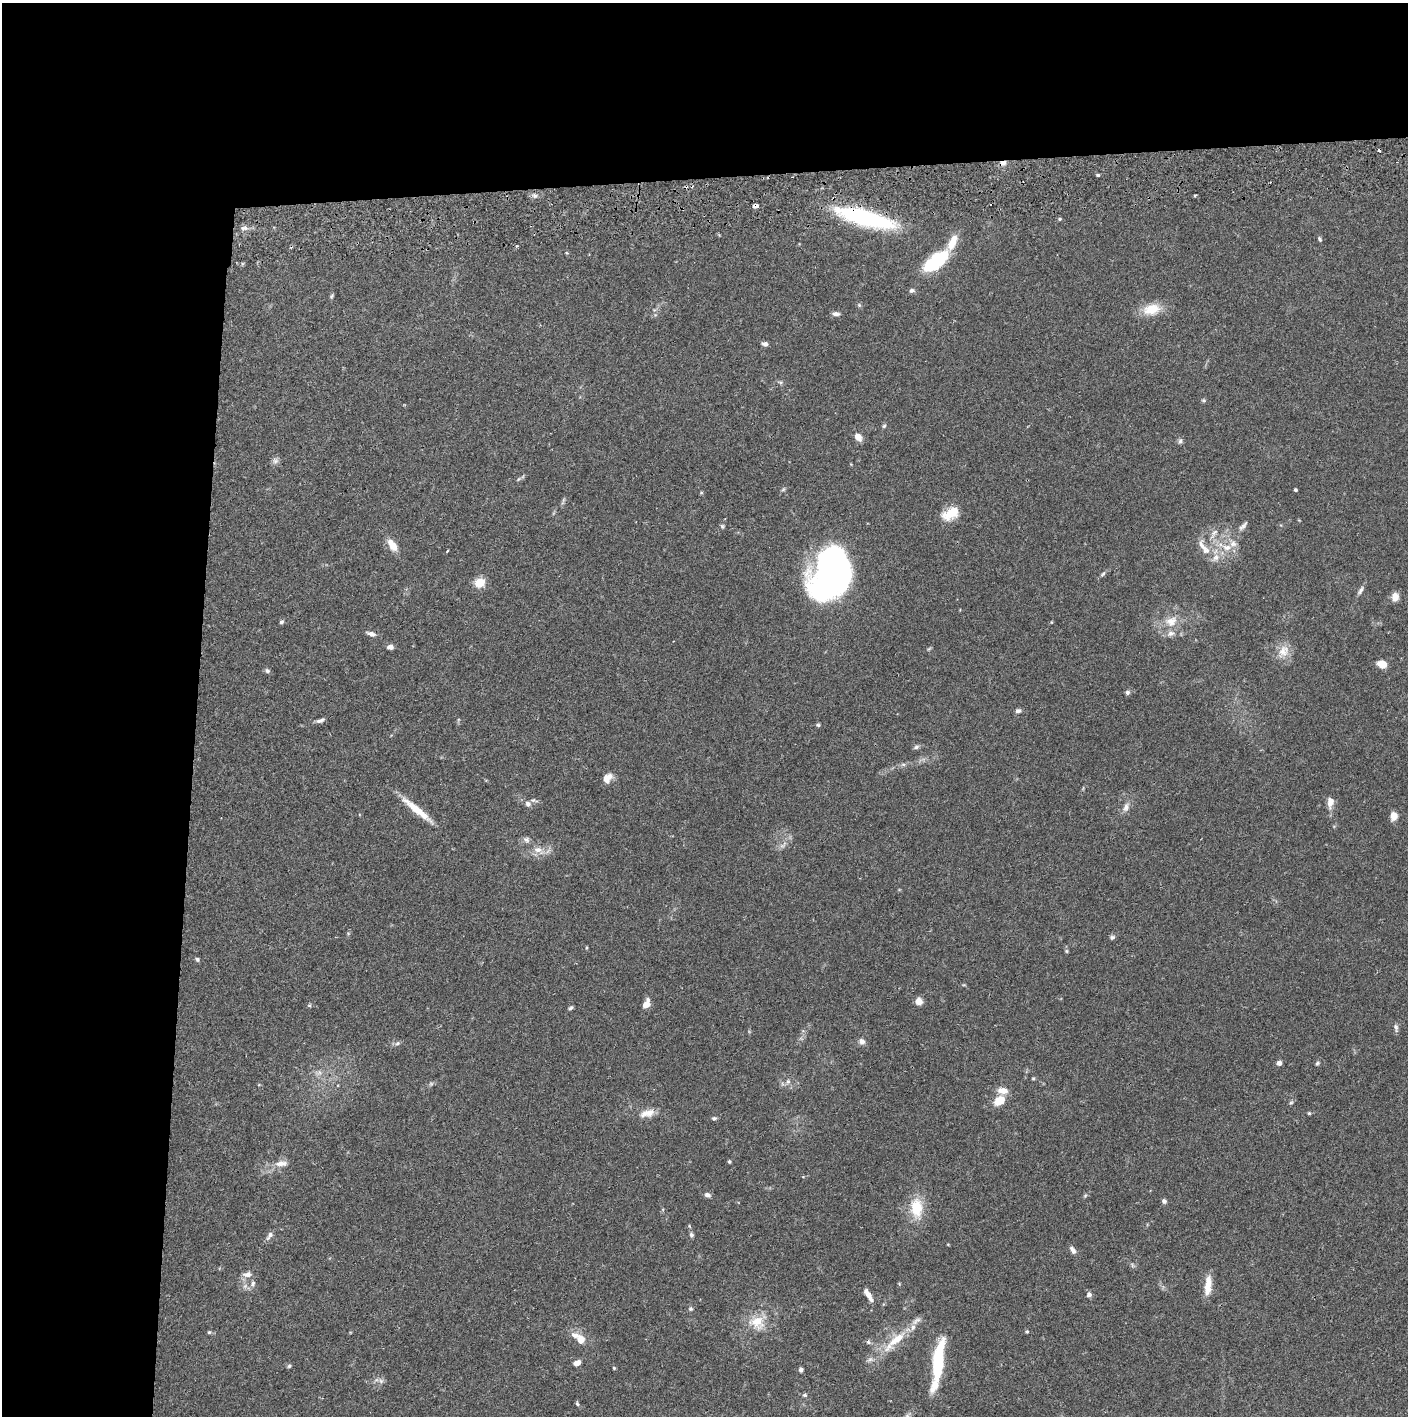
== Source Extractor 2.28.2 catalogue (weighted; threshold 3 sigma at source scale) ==
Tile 1 of 3 x 3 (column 1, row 1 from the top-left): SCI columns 4-1409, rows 2886-4299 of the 4229 x 4357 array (HDU 1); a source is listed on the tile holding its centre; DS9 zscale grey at full resolution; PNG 1410 x 1418 px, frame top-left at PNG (2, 3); no overlay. Shown black and unused: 24% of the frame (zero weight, under 2 of 3 exposures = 3% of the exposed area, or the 3 px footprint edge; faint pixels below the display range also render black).
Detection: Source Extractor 2.28.2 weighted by HDU 2 'WHT'; one run over the whole footprint, this tile lists its part. Background 0.0681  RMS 0.0049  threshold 0.0219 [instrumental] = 3 sigma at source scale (4.5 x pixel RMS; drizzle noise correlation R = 1.50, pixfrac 1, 0.05/0.05 arcsec/px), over >= 5 px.
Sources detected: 131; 3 inside a brighter object's white glare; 3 cosmic-ray / hot-pixel residue — not listed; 9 inside a brighter listed object's ellipse — not listed separately; the other 116 listed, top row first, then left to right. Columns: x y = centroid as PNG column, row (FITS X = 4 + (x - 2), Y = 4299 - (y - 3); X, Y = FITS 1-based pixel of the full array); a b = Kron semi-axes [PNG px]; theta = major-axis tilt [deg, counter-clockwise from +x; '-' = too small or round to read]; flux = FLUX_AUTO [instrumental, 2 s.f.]
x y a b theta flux
1003 163 9 6 21 2.1
1098 175 4 3 - 0.92
1195 195 3 2 - 0.59
534 196 7 6 - 1.4
756 206 5 4 - 4.3
863 217 66 16 -16 58
1060 219 5 4 - 0.64
244 228 10 6 1 1.9
1320 239 6 4 -64 0.78
952 243 19 8 64 8.1
935 261 26 11 39 33
912 290 8 6 19 1.1
331 296 7 4 60 0.68
859 305 7 4 -45 0.68
1151 309 24 14 11 9.5
836 314 9 5 -1 1.6
765 344 7 5 -17 1.5
780 382 6 4 -19 0.76
1203 400 5 5 - 0.68
884 426 6 4 45 0.73
858 437 7 6 - 4.7
1180 441 8 6 75 1.1
275 461 8 8 - 1.6
1295 490 3 3 - 0.9
701 493 6 4 1 0.53
564 500 8 3 59 0.77
951 513 22 13 28 9.3
722 526 6 5 - 0.76
1243 526 17 6 47 2
1214 533 16 6 57 2.9
392 545 18 9 -57 5.2
1202 546 22 9 -60 5.1
1227 547 14 8 -4 5.2
447 551 4 2 - 0.41
1216 558 12 8 51 3.4
1103 574 9 5 45 0.96
830 576 42 32 80 190
480 582 10 9 - 7.4
1360 590 13 5 58 1.6
1395 597 9 7 78 4.1
1171 621 18 14 18 7.4
281 622 5 5 - 0.88
1051 622 4 3 - 0.31
371 634 11 5 -18 2
390 647 6 5 - 2.3
1284 651 17 14 63 6.3
1382 664 7 6 - 7.5
267 671 7 6 - 1
1127 692 6 5 - 1.1
1018 711 7 5 13 1.4
320 721 11 5 18 1.6
818 725 5 4 - 0.74
916 747 7 5 30 1
903 764 7 4 0 0.92
606 779 13 9 -90 2.8
1330 802 15 8 82 3.8
528 804 8 7 - 1.8
1126 807 13 7 68 2.7
417 810 43 7 -39 11
1394 816 6 5 - 6.2
526 840 9 8 - 1.8
782 846 6 6 - 1.3
538 850 16 9 -19 4.9
348 933 6 4 -19 0.48
1112 937 7 6 - 1
586 947 5 3 - 0.46
1066 951 6 4 -89 0.69
197 959 5 4 - 0.92
919 1001 8 7 - 3.1
646 1004 9 6 64 4.7
309 1005 6 4 -19 0.6
571 1008 7 4 36 0.78
1396 1028 12 5 -81 1.3
862 1041 8 6 -36 2.2
397 1043 7 5 23 1.1
1279 1063 6 5 - 1.7
1317 1063 6 5 - 0.73
319 1072 9 6 22 1.8
1033 1078 6 4 0 0.52
788 1081 8 6 90 1.5
1003 1091 12 8 -7 4.3
999 1100 10 7 36 9.9
1291 1103 6 4 2 0.66
649 1113 14 11 37 4.2
1309 1113 4 4 - 0.61
714 1118 6 5 - 0.87
729 1161 4 3 - 0.69
281 1163 18 8 3 4.1
707 1195 8 6 -20 1.5
1085 1196 6 4 21 0.65
1164 1201 6 5 - 1.2
916 1208 28 17 -89 13
270 1235 12 6 55 2
691 1235 7 5 -74 1.1
1073 1250 10 6 -56 2.1
1132 1265 7 4 -72 0.72
247 1274 12 7 9 2.7
253 1283 8 5 79 1.4
1208 1285 24 8 84 6.7
868 1294 14 6 -57 3.4
1089 1295 6 6 - 1.7
691 1309 5 5 - 0.86
757 1322 20 17 -30 10
209 1332 5 5 - 0.66
1027 1332 5 4 - 0.58
580 1339 10 8 -70 4.8
895 1340 42 10 43 15
869 1342 7 5 -23 1
937 1362 36 11 84 31
577 1363 8 5 25 2.9
289 1366 5 5 - 0.75
614 1368 4 4 - 0.53
801 1369 5 4 - 1.2
381 1381 7 6 - 1.4
805 1395 7 5 1 0.93
577 1403 7 4 -79 0.71
Overlapping masked pixels (flux is a lower limit): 3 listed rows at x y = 1003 163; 756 206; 863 217